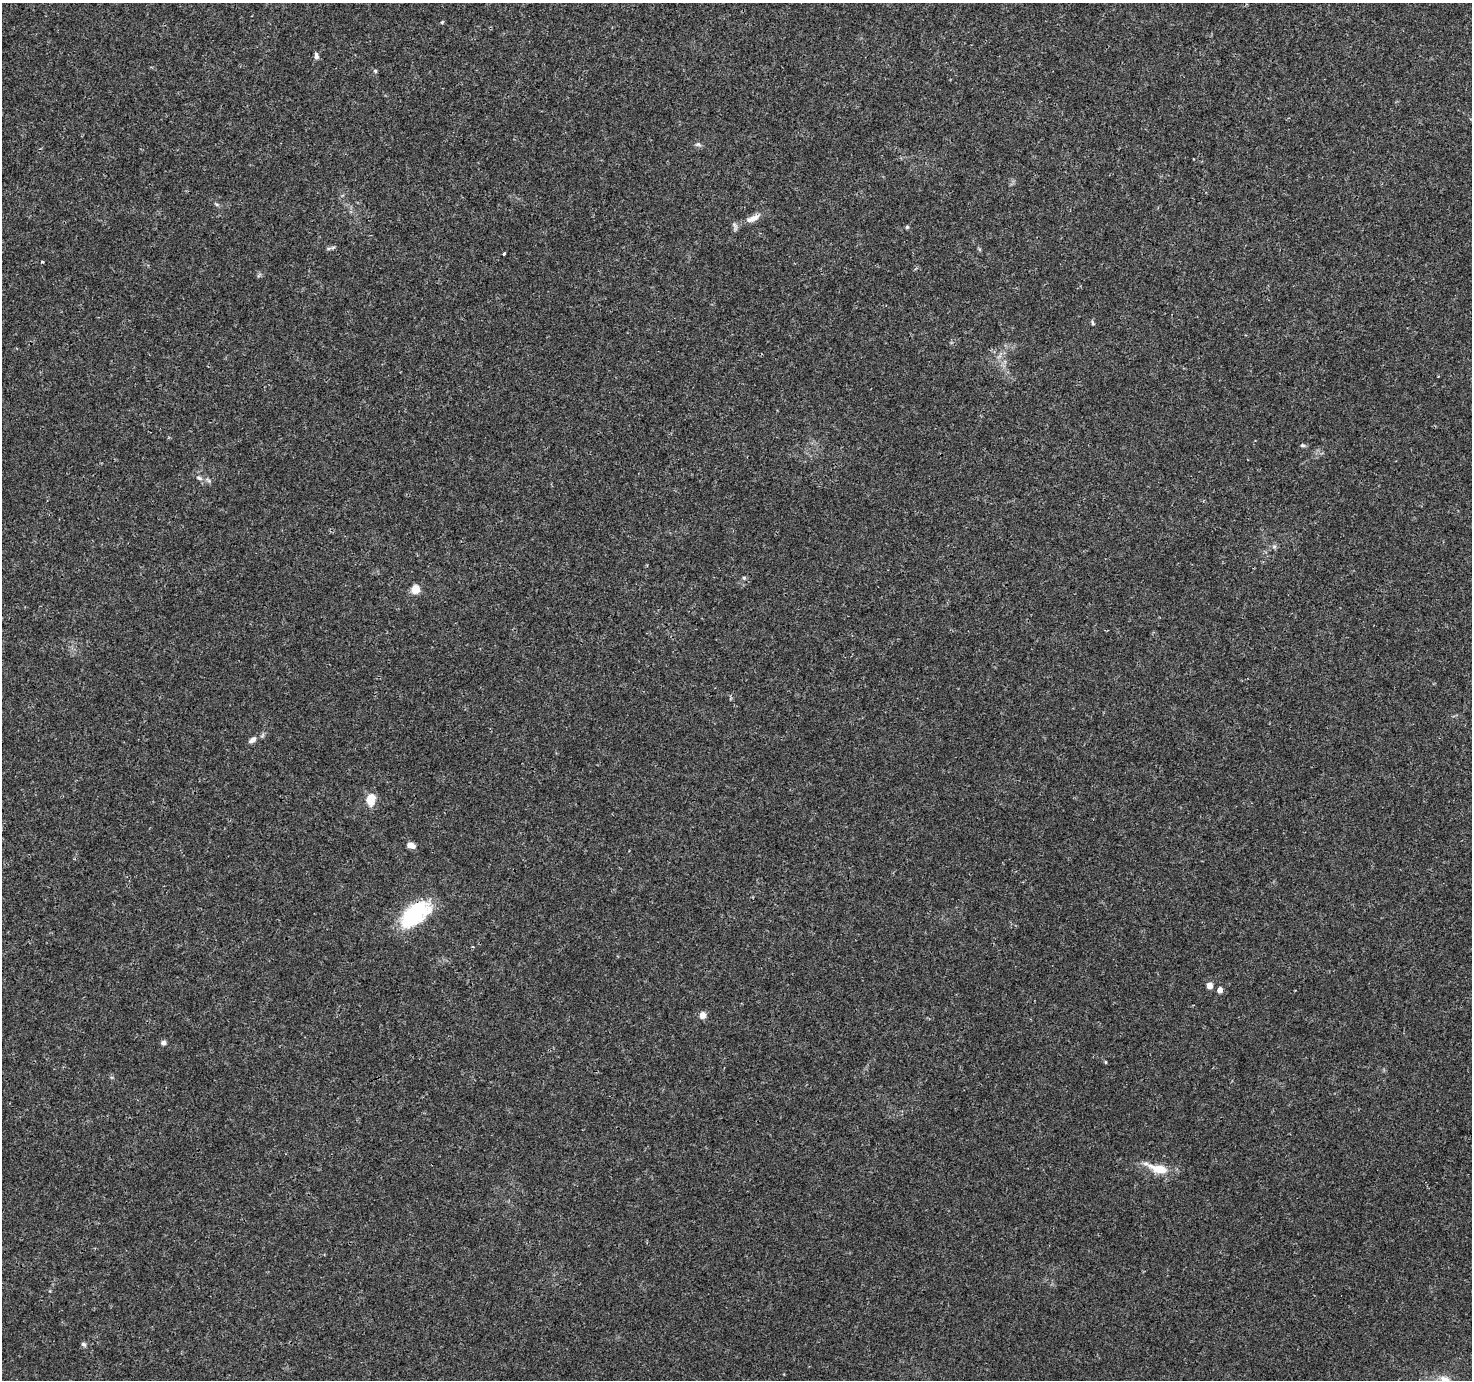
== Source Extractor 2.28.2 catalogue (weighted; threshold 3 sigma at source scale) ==
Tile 10 of 4 x 4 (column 2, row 3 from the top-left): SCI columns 1472-2941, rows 1568-2945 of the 5890 x 5957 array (HDU 1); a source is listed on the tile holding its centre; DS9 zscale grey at full resolution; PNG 1474 x 1382 px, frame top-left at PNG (2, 3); no overlay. Shown black and unused: <1% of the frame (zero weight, under 3 of 4 exposures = <1% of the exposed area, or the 3 px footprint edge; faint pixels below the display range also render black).
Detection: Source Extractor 2.28.2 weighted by HDU 2 'WHT'; one run over the whole footprint, this tile lists its part. Background 0.0162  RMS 0.0015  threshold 0.00687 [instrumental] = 3 sigma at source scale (4.5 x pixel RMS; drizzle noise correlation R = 1.50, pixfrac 1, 0.0396/0.0396 arcsec/px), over >= 5 px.
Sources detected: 28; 1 inside a brighter object's white glare — not listed; the other 27 listed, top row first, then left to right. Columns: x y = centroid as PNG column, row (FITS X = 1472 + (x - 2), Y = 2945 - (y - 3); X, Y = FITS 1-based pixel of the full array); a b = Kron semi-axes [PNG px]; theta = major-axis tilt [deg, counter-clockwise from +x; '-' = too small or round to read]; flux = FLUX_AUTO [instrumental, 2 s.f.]
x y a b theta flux
442 22 4 4 - 0.15
316 56 8 5 -79 0.47
375 71 6 5 - 0.2
698 144 7 5 1 0.35
753 218 24 8 24 1.6
907 227 4 4 - 0.24
333 247 6 4 20 0.24
504 254 3 3 - 0.29
42 262 5 2 - 0.17
1092 323 7 3 -80 0.23
1302 445 7 5 -1 0.27
199 478 9 6 -28 0.53
1274 546 7 4 1 0.3
744 578 5 5 - 0.22
415 589 5 5 - 5.5
252 740 10 6 35 0.73
370 800 12 9 79 2.8
411 845 9 6 -22 1.1
414 913 39 23 34 10
1209 985 4 4 - 1.9
1220 990 4 4 - 1.2
702 1015 5 5 - 1.9
164 1043 5 5 - 0.61
1105 1062 5 3 - 0.14
1159 1169 27 9 -17 3.5
83 1344 7 5 -38 0.33
1445 1379 16 8 -20 1.4
Overlapping masked pixels (flux is a lower limit): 1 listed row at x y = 414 913
Isophote crosses this tile's border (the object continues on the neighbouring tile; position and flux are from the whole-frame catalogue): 1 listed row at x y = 1445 1379